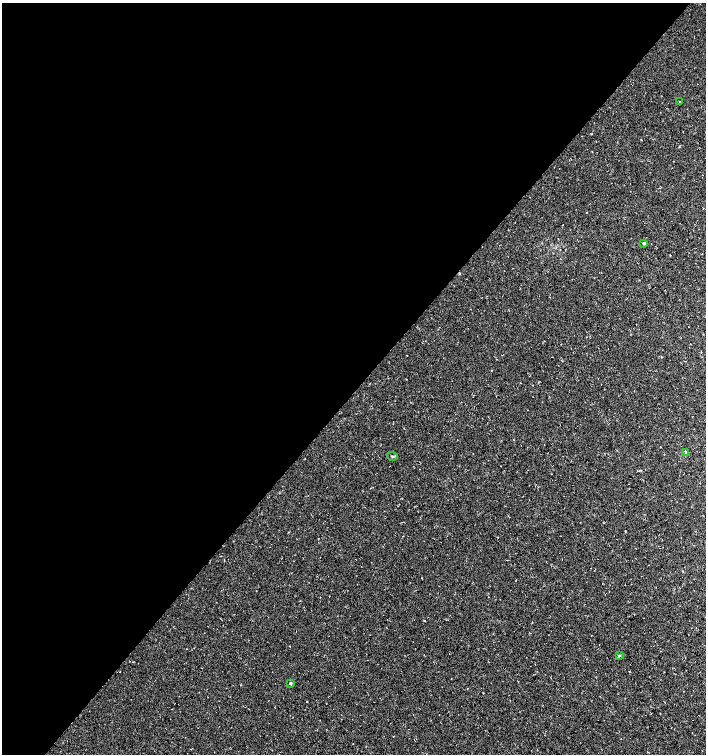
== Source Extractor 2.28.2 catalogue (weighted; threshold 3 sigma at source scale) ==
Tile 5 of 4 x 4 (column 1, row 2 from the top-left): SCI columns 235-1642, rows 3009-4512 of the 6032 x 6030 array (HDU 1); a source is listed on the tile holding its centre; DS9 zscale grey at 2 x 2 block average (1 PNG px = mean of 2 x 2 image px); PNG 708 x 756 px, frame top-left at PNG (2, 3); each listed source drawn as its Kron ellipse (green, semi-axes under 4 px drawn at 4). Shown black and unused: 52% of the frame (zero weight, under 3 of 4 exposures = <1% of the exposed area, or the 3 px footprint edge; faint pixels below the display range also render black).
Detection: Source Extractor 2.28.2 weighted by HDU 2 'WHT'; one run over the whole footprint, this tile lists its part. Background 0.00754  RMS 0.0039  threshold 0.0178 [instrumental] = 3 sigma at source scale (4.5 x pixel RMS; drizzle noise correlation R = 1.50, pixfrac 1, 0.0396/0.0396 arcsec/px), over >= 5 px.
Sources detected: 7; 1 cosmic-ray / hot-pixel residue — neither listed nor drawn; the other 6 listed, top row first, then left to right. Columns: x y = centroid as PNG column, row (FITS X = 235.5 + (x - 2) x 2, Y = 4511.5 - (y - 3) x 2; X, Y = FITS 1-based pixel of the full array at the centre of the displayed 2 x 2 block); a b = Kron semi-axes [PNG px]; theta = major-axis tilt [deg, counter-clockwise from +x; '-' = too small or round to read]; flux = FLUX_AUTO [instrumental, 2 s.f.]
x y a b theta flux
679 101 2 2 - 0.36
644 243 3 3 - 1.5
685 453 4 2 - 0.73
392 456 5 2 - 1
620 656 3 2 - 0.76
290 683 3 3 - 1.4